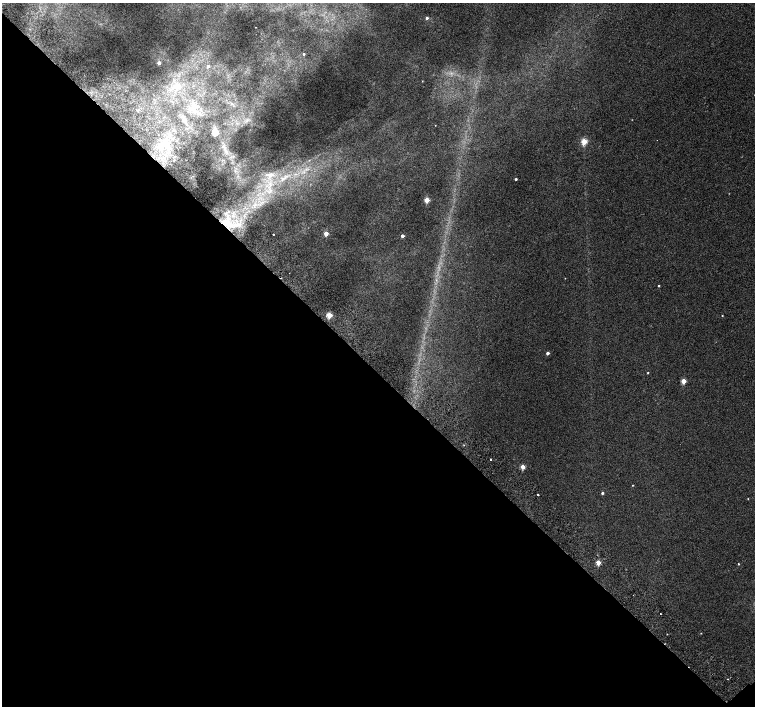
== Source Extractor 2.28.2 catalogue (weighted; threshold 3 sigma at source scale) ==
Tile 14 of 4 x 4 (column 2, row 4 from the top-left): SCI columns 1557-3062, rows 264-1671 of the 6118 x 6093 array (HDU 1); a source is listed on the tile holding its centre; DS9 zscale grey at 2 x 2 block average (1 PNG px = mean of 2 x 2 image px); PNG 757 x 708 px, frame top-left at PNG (2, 3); no overlay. Shown black and unused: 48% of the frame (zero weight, under 2 of 3 exposures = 3% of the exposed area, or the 3 px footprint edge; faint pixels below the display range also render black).
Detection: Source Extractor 2.28.2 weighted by HDU 2 'WHT'; one run over the whole footprint, this tile lists its part. Background 0.00991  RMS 0.0058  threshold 0.0261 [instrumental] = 3 sigma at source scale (4.5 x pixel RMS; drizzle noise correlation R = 1.50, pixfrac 1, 0.0396/0.0396 arcsec/px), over >= 5 px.
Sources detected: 44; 1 too faint to see at this stretch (2 x 2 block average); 1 cosmic-ray / hot-pixel residue — not listed; the other 42 listed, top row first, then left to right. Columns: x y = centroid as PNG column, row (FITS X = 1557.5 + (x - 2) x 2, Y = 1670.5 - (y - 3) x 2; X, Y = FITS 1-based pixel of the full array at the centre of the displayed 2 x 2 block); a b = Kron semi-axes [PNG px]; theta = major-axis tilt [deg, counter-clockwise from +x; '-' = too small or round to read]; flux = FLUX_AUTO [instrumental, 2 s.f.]
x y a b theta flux
427 18 3 3 - 2.9
304 54 2 2 - 1.4
159 63 2 2 - 8.9
208 66 3 3 - 5.3
178 85 8 5 -89 6.9
138 110 3 3 - 2.6
184 118 6 2 -54 2.3
435 125 2 2 - 0.38
215 132 3 3 - 62
584 141 3 3 - 42
163 143 6 4 -4 5.5
224 147 4 3 - 2.5
295 174 7 2 -3 3.1
271 175 11 7 15 11
283 178 13 5 45 11
516 179 2 2 - 2.1
269 191 8 3 48 4.9
427 200 3 3 - 30
262 202 4 2 - 1.6
228 224 21 11 -26 45
326 233 3 2 - 20
273 234 2 2 - 3.2
402 236 2 2 - 5.7
565 278 2 2 - 0.38
659 286 2 2 - 1.3
329 315 3 3 - 44
722 315 2 2 - 0.64
547 353 2 2 - 4.7
648 373 2 2 - 0.88
683 381 3 3 - 24
464 445 2 2 - 0.81
490 459 2 2 - 3.6
523 467 3 2 - 18
633 485 2 2 - 0.77
602 493 3 2 - 2.4
538 495 2 2 - 2.8
748 499 2 2 - 0.6
598 563 3 3 - 24
738 564 2 2 - 0.89
660 613 2 2 - 0.79
701 633 2 2 - 0.48
727 679 2 2 - 0.84
Overlapping masked pixels (flux is a lower limit): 1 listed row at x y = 228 224
Diffuse or blended objects may show on this block-average render without a row.